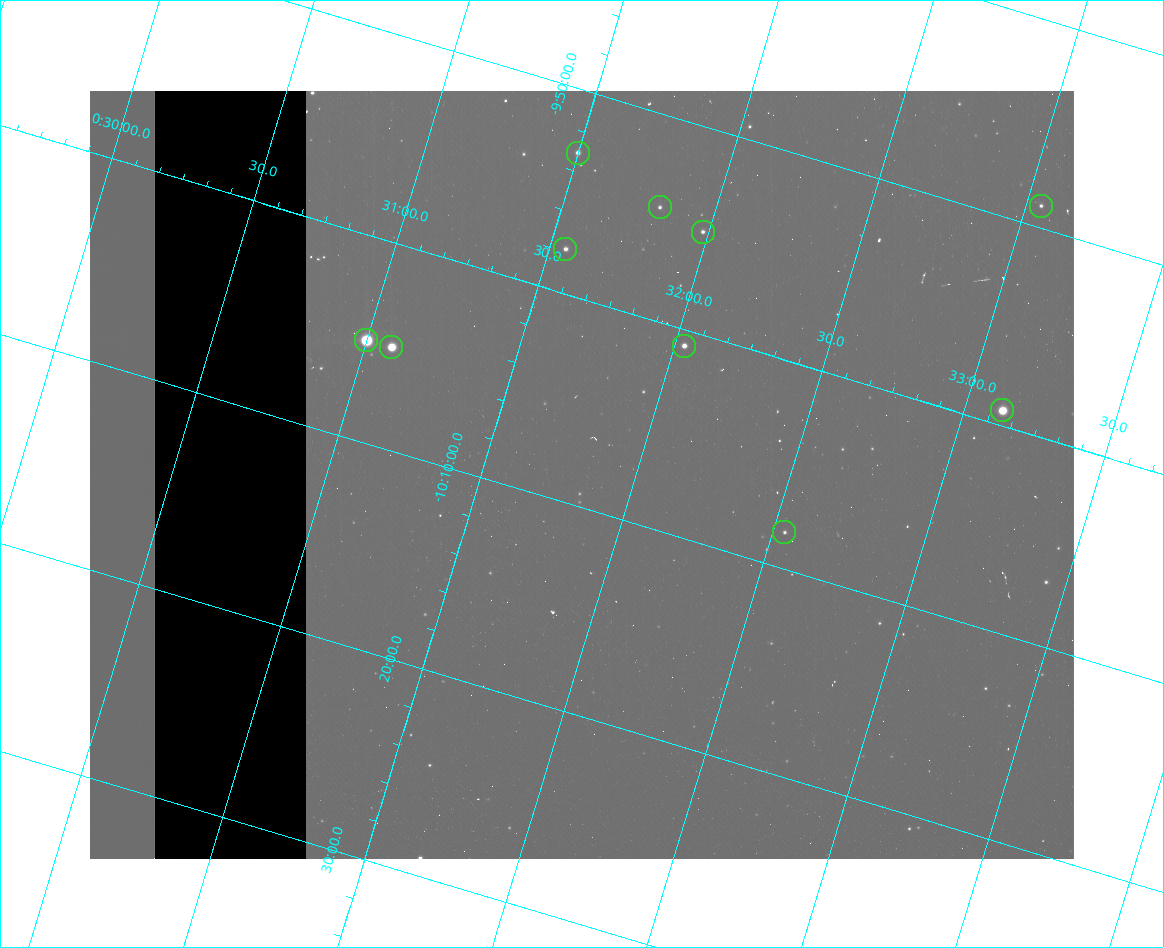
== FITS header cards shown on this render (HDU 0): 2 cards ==
NAXIS1  =                  984 / Size of image - Xaxis
NAXIS2  =                  768 / Size of image - Yaxis

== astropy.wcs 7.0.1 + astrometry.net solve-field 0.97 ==
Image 984 x 768 px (HDU 0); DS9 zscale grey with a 90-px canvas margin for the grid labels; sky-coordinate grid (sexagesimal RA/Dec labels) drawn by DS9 from the SOLVED WCS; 10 Tycho-2 reference stars matched to detected sources circled (green)
Header WCS: none
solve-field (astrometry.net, Tycho-2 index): SOLVED blind (the file carries no WCS)
Solved WCS: RA---TAN-SIP/DEC--TAN-SIP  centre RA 00:31:50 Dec -10:08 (7.96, -10.14 deg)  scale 2.99 arcsec/px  FOV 49.1' x 38.4'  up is -17 deg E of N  parity flipped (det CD > 0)
(file carries no celestial WCS; the grid is the blind solution)
Tycho-2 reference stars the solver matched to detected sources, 10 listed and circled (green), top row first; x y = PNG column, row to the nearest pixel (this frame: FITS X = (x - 90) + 1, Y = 768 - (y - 91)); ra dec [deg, ICRS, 3 dp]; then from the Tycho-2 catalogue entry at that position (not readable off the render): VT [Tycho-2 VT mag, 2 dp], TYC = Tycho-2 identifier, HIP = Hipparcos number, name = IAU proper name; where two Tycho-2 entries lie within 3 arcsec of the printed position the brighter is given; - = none
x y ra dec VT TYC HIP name
578 153 7.875 -9.885 10.69 5269-806-1 - -
1041 206 8.262 -9.816 12.26 5269-1766-1 - -
660 207 7.954 -9.909 11.98 5269-2144-1 - -
703 232 7.995 -9.918 12.00 5269-812-1 - -
565 249 7.888 -9.964 11.29 5269-2005-1 - -
366 340 7.750 -10.085 6.91 5269-2391-1 2431 -
684 346 8.008 -10.013 10.45 5269-1422-1 - -
391 347 7.772 -10.084 8.43 5269-2011-1 2444 -
1002 410 8.281 -9.988 8.67 5269-1386-1 2608 -
784 532 8.135 -10.138 11.56 5269-1565-1 - -